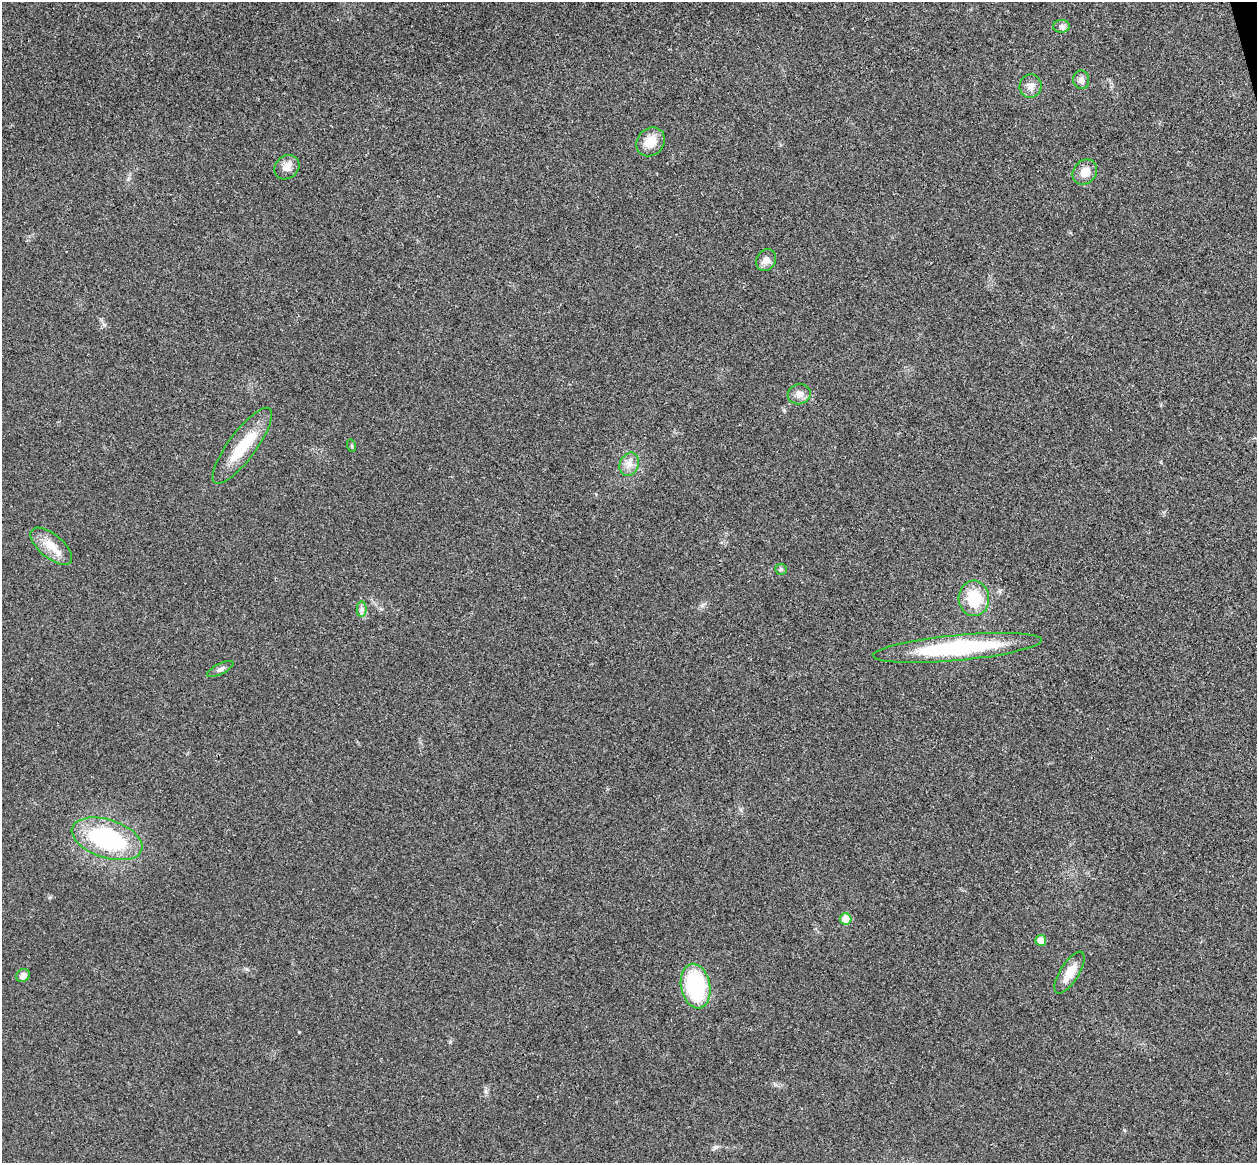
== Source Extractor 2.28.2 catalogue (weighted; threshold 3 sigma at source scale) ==
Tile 10 of 4 x 4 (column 2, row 3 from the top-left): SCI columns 1312-2566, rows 1321-2481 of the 5134 x 5077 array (HDU 1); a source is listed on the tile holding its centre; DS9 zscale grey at full resolution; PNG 1259 x 1165 px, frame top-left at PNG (2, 2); each listed source drawn as its Kron ellipse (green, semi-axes under 4 px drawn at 4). Shown black and unused: <1% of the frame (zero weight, under 3 of 4 exposures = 6% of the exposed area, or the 3 px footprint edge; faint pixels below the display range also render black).
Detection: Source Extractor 2.28.2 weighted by HDU 2 'WHT'; one run over the whole footprint, this tile lists its part. Background 0.0227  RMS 0.0047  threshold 0.0209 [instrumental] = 3 sigma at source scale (4.5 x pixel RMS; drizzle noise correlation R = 1.50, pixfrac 1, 0.05/0.05 arcsec/px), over >= 5 px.
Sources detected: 24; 1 inside a brighter object's white glare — neither listed nor drawn; the other 23 listed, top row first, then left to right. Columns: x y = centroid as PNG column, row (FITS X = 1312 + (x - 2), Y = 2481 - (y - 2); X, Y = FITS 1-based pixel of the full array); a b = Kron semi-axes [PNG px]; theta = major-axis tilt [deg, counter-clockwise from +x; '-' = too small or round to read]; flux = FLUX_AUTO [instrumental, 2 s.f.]
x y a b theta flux
1061 26 8 6 1 1.5
1081 80 9 8 - 2
1030 86 12 11 - 3.2
650 142 15 13 49 7.4
287 167 13 11 42 4.1
1085 172 13 11 48 5.2
766 260 11 9 58 3.1
799 394 11 10 - 2.9
242 446 46 14 53 18
352 446 6 4 -72 0.5
629 464 12 9 66 3.4
51 546 25 12 -40 8
781 569 6 5 - 0.79
974 598 18 15 -87 15
362 609 7 5 -90 1.3
957 648 85 12 5 53
220 669 14 5 27 1.6
107 839 37 19 -18 55
846 919 6 5 - 7.3
1041 940 5 5 - 4.9
1070 973 24 9 58 6.6
23 976 7 6 - 2.7
696 986 22 14 -79 39